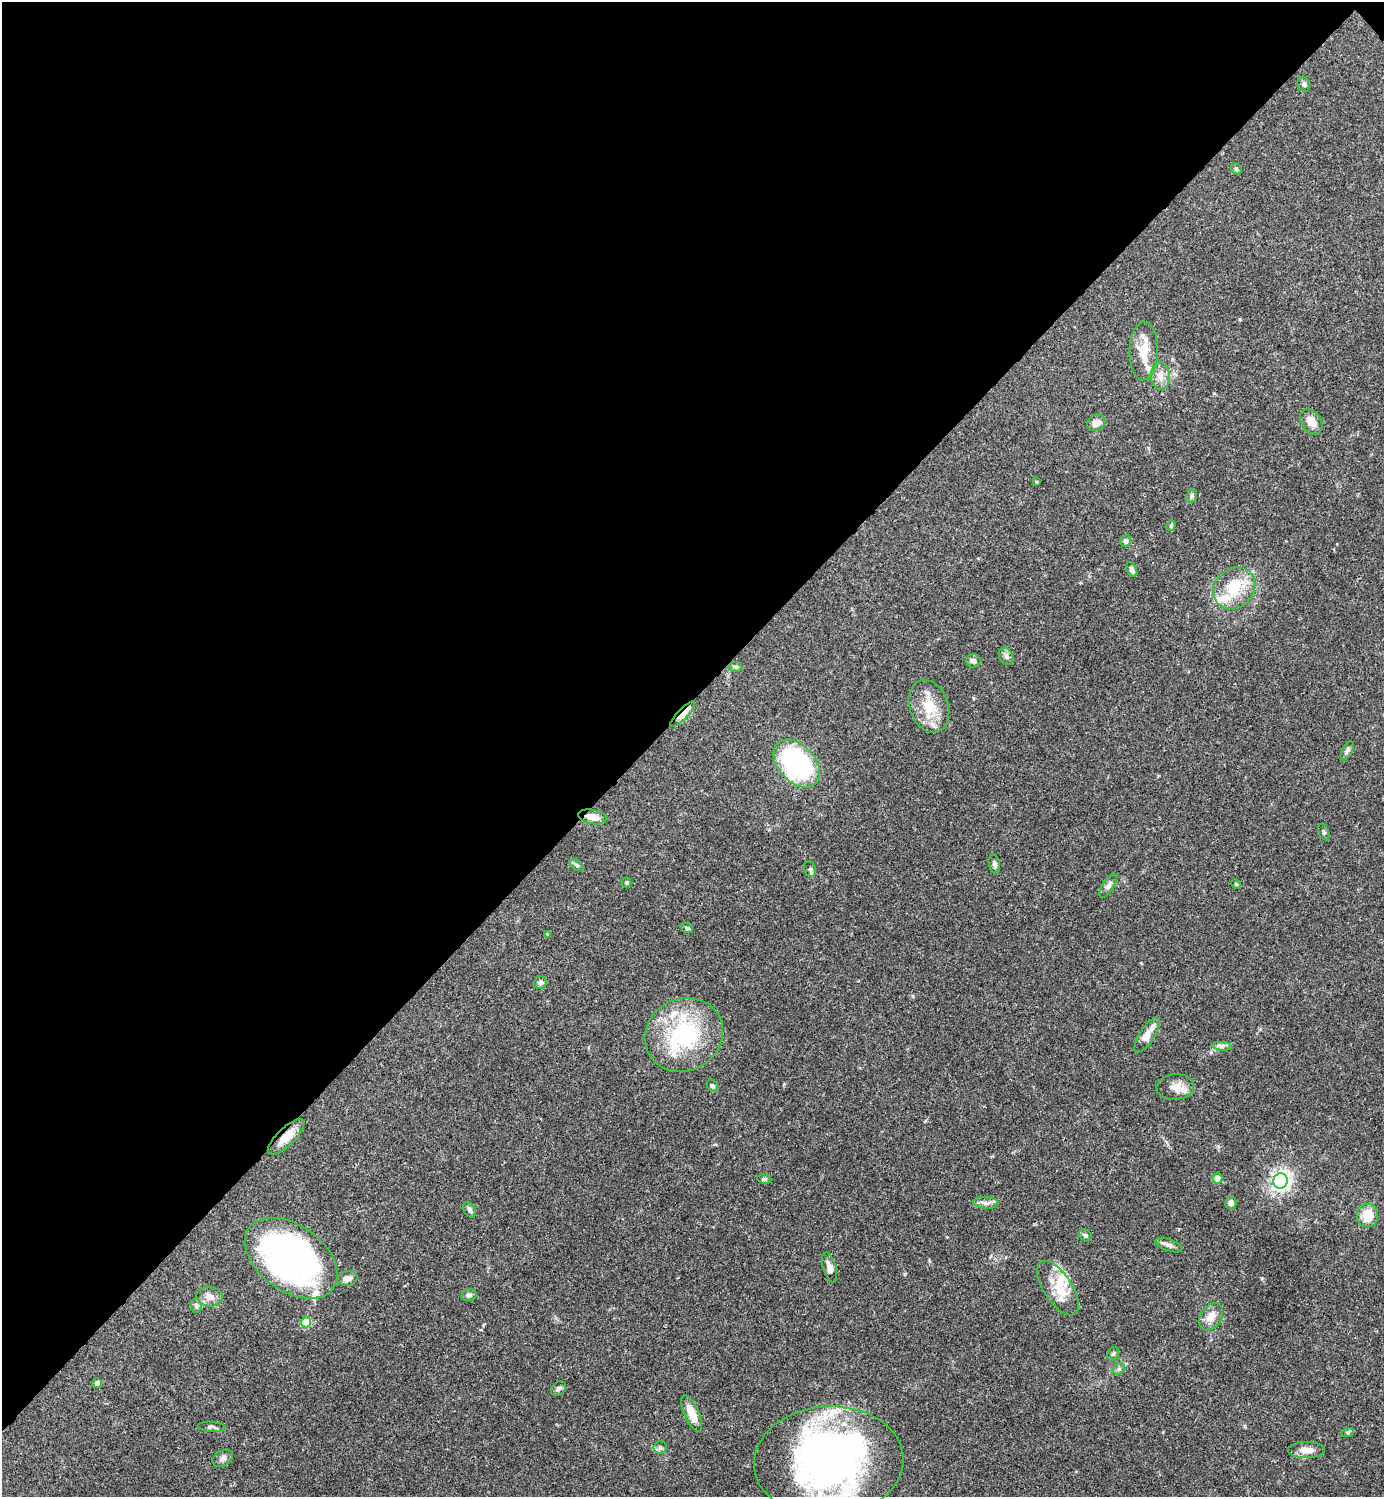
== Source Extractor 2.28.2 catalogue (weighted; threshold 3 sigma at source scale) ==
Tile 2 of 4 x 4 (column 2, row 1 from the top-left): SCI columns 1682-3063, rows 4487-5981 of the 5984 x 5985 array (HDU 1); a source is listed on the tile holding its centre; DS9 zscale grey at full resolution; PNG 1386 x 1499 px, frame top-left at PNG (2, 2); each listed source drawn as its Kron ellipse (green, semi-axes under 4 px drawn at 4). Shown black and unused: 47% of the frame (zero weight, under 3 of 4 exposures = <1% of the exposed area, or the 3 px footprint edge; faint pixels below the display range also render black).
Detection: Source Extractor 2.28.2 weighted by HDU 2 'WHT'; one run over the whole footprint, this tile lists its part. Background 0.0386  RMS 0.0026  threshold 0.0118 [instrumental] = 3 sigma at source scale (4.5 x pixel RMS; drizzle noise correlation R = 1.50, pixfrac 1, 0.05/0.05 arcsec/px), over >= 5 px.
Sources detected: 79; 1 inside a brighter object's white glare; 1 cosmic-ray / hot-pixel residue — neither listed nor drawn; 12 inside a brighter listed object's ellipse — not listed separately; the other 65 listed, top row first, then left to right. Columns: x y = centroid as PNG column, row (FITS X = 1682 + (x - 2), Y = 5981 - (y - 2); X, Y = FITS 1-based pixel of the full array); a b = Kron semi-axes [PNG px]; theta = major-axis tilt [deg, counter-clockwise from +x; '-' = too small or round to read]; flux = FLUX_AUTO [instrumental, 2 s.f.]
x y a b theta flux
1304 84 7 6 - 0.72
1236 169 6 5 - 0.41
1144 351 29 14 88 5.4
1160 376 14 9 -87 2.3
1311 422 14 10 -57 2.7
1096 423 9 7 30 1.9
1037 482 3 3 - 0.34
1191 496 7 5 61 0.52
1171 525 5 4 - 0.33
1126 541 6 5 - 0.74
1132 569 8 5 -64 0.74
1234 588 22 19 42 8.8
1006 656 9 6 -57 0.97
973 661 7 6 - 0.78
735 667 6 5 - 0.47
929 706 27 19 -71 7.3
683 714 17 5 46 2.7
1347 751 10 5 63 0.66
797 763 28 18 -48 43
592 817 14 7 -11 2.3
1324 832 9 5 -69 0.5
994 864 9 5 -76 0.81
577 865 7 5 -37 0.48
810 869 8 6 -74 0.59
627 883 5 5 - 0.38
1236 884 5 4 - 0.28
1108 886 13 5 58 0.96
687 928 6 4 -18 0.51
547 934 4 4 - 0.2
540 982 6 6 - 0.86
684 1035 40 36 30 26
1147 1035 20 7 58 3.1
1222 1046 9 4 -5 0.72
712 1086 7 5 -55 0.55
1175 1087 19 13 5 2.6
286 1137 24 9 44 3.9
1217 1178 5 5 - 4.9
764 1179 7 4 -10 0.44
1281 1181 8 7 - 63
986 1203 13 5 -6 1.2
1231 1203 6 5 - 1
469 1210 8 5 -61 0.82
1367 1215 12 10 86 5.1
1085 1235 7 5 -37 0.61
1169 1245 14 5 -20 1
291 1258 52 33 -36 94
830 1267 15 6 -74 1.7
347 1278 10 7 13 1.6
1058 1288 31 14 -57 6.5
469 1295 7 6 - 0.74
210 1297 13 9 -10 2.1
196 1305 7 5 -85 0.59
1211 1317 15 10 55 2.7
306 1322 5 5 - 12
1113 1354 7 5 61 0.5
1119 1369 7 5 47 0.61
97 1383 5 4 - 1.3
558 1388 8 6 44 0.64
692 1413 19 7 -66 3.9
212 1427 14 5 -5 0.72
1348 1432 6 4 18 0.38
660 1447 6 6 - 0.6
1306 1450 18 8 0 2.4
223 1458 11 8 30 1.1
829 1462 75 55 3 120
Overlapping masked pixels (flux is a lower limit): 3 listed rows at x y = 683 714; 592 817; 286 1137
Isophote crosses this tile's border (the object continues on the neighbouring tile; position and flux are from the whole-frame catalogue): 1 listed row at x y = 829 1462